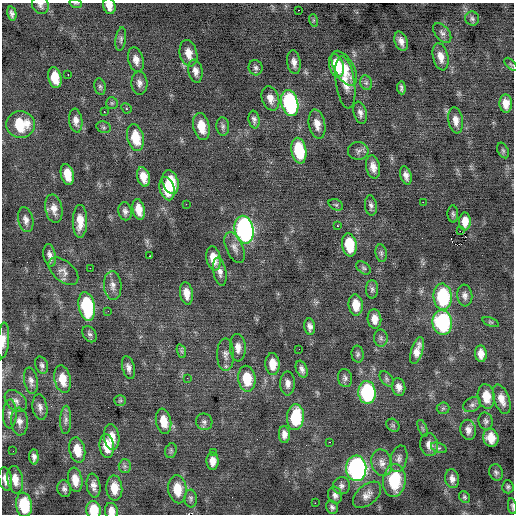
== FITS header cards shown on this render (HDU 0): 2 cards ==
NAXIS1  =                  512 / Axis length
NAXIS2  =                  512 / Axis length

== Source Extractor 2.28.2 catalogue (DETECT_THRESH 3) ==
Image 512 x 512 px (HDU 0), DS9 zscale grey, 1 PNG px = 1 image px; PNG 516 x 516 px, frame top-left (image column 1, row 512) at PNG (2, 3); each listed source drawn as its Kron ellipse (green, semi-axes under 4 px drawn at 4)
Background -0.0478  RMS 0.93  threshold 2.79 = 3 sigma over >= 5 px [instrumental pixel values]
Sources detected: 166; all 166 listed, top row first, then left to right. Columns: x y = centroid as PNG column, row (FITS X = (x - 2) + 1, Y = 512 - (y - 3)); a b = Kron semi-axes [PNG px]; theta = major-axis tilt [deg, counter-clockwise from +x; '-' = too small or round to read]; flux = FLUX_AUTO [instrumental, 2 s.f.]
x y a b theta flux
76 4 6 4 -18 72
40 5 9 8 - 230
109 6 8 6 -73 460
298 10 2 2 - 62
12 14 7 4 -78 200
472 19 7 7 - 150
313 20 6 4 -72 82
442 33 11 7 -51 240
121 39 12 5 82 180
401 41 10 6 -71 340
188 53 13 8 -76 630
441 57 14 7 -76 530
136 60 12 7 -76 420
294 62 12 7 -83 360
511 64 8 3 -44 76
336 66 12 7 -74 1800
256 68 7 7 - 170
344 68 19 9 -60 950
195 71 11 7 -80 350
68 75 3 2 - 70
55 77 11 6 -78 1300
345 82 26 9 -82 850
139 83 11 8 -85 310
366 83 7 6 - 140
100 87 8 5 -80 140
401 88 6 3 -85 140
270 98 12 8 -72 490
112 103 6 6 - 110
290 103 13 8 -76 9500
506 103 9 6 -86 540
126 108 5 4 - 110
104 112 3 2 - 310
360 113 11 6 -75 280
254 120 9 5 -81 190
456 120 13 7 -82 460
76 121 12 6 -82 350
317 124 14 8 -78 540
20 125 14 13 - 2200
201 126 14 8 -77 1100
223 126 9 6 -85 180
104 127 7 5 -21 130
135 138 13 8 -78 1600
503 150 8 5 -63 120
299 151 13 7 -79 2700
358 151 10 9 - 230
373 167 11 7 -80 460
67 174 11 6 -76 1000
406 175 9 5 -74 320
143 177 10 6 -74 610
171 182 12 7 -74 1700
167 189 12 7 -75 1400
423 202 2 2 - 420
186 204 2 2 - 340
336 205 8 5 -28 100
371 206 10 6 -83 200
54 209 14 8 -79 520
139 209 10 6 -78 700
125 211 9 6 -77 240
453 214 8 5 -87 130
26 220 12 7 -77 340
80 221 16 7 90 850
465 221 9 6 89 620
337 226 3 2 - 620
244 230 14 9 -79 16000
460 231 2 2 - 110
349 245 11 7 -81 1900
235 247 16 8 -67 380
381 253 9 5 -81 160
50 255 11 6 -79 310
150 256 2 2 - 97
213 258 12 7 -79 880
90 268 2 2 - 450
364 268 8 5 -40 120
63 271 17 10 -40 470
220 272 14 6 -80 350
113 285 14 9 -86 410
372 289 9 6 90 170
186 293 11 6 -81 580
465 295 11 7 -85 270
443 297 13 9 -86 4900
356 305 10 7 -83 950
87 306 15 8 -79 4900
108 311 3 2 - 89
374 319 10 7 -85 510
442 322 12 10 -83 6300
491 322 8 4 -22 110
310 327 8 5 -83 260
90 334 9 6 -55 170
381 338 8 7 - 180
3 340 18 5 86 430
238 348 14 8 -87 480
299 349 2 2 - 30
417 350 14 6 73 570
181 351 7 4 -70 120
358 354 8 6 -86 150
481 354 8 6 -84 470
225 355 16 8 -90 370
273 364 11 7 -87 850
42 365 9 6 -70 180
128 368 12 6 -75 280
302 369 9 5 -68 250
187 378 2 2 - 93
345 378 9 7 -79 200
63 379 14 8 -79 920
247 379 13 8 -84 1700
387 379 9 5 -51 150
31 381 13 6 -80 290
288 383 12 7 -89 350
399 387 9 6 -76 360
367 392 11 8 -85 6500
486 396 12 8 -81 1000
502 399 15 7 -70 570
120 400 6 5 - 110
16 401 13 9 -43 370
472 405 9 7 27 210
40 407 13 7 -81 310
443 408 6 6 - 120
10 414 14 7 88 300
295 417 13 8 86 3300
66 420 14 5 88 260
19 421 14 8 -85 400
163 421 13 7 -79 880
486 421 8 7 - 180
204 422 8 8 - 210
393 425 7 6 - 120
423 428 9 3 -69 89
468 430 10 7 -81 380
284 434 8 5 -86 350
112 437 13 7 -82 740
491 438 9 7 -75 840
330 442 3 2 - 77
429 445 11 9 -82 440
107 446 12 7 -84 1200
439 448 8 5 -19 250
77 450 13 8 -79 960
13 451 2 2 - 38
171 451 7 5 71 120
214 452 2 2 - 150
34 457 7 4 -86 240
399 459 13 8 77 300
213 461 8 6 -88 530
382 463 13 10 -75 490
125 466 6 6 - 150
356 468 13 10 -87 16000
496 472 8 7 - 160
5 479 12 6 -81 460
452 479 9 7 -81 340
15 480 14 8 -80 720
75 480 12 7 -80 690
394 480 16 11 85 2900
93 486 12 7 -80 360
341 486 9 8 - 240
508 487 6 5 - 130
114 488 12 8 -86 930
64 489 8 6 -75 210
177 489 14 9 -85 1200
335 495 8 6 -74 240
367 495 16 9 41 470
464 497 6 5 - 110
191 499 9 6 -87 160
315 503 2 2 - 420
24 505 12 8 -82 3000
512 506 8 3 -82 110
332 507 7 5 -61 160
94 510 9 7 -83 1400
111 511 8 6 -79 460
At the frame edge (FLAGS 8, measured only in part): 8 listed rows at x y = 76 4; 40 5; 109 6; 3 340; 5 479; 512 506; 94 510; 111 511